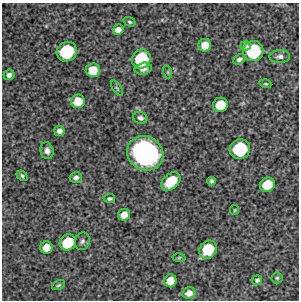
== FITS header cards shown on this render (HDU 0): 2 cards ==
NAXIS1  =                  297 /Length X axis
NAXIS2  =                  298 /Length Y axis

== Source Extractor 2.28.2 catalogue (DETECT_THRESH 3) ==
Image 297 x 298 px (HDU 0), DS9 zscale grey, 1 PNG px = 1 image px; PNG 301 x 302 px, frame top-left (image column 1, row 298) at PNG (2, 3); each listed source drawn as its Kron ellipse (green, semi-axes under 4 px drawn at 4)
Background 5330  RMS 260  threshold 768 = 3 sigma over >= 5 px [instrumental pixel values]
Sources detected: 40; all 40 listed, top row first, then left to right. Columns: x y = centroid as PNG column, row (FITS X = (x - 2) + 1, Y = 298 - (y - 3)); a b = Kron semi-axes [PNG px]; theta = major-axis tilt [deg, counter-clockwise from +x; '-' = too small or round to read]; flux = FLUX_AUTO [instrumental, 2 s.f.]
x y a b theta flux
130 22 6 4 -19 2.9e+04
118 30 5 5 - 1.2e+05
205 45 6 6 - 2.3e+05
245 46 5 5 - 5.4e+04
253 51 10 10 - 1.1e+06
67 52 10 9 - 1.1e+06
280 57 10 6 2 6.0e+04
141 59 10 9 - 9.7e+05
239 59 7 4 27 5.0e+04
143 69 8 6 13 8.6e+04
93 70 7 7 - 3.5e+05
168 72 6 4 -72 2.0e+04
9 75 5 5 - 6.8e+04
265 84 6 3 -18 2.0e+04
117 88 9 3 -56 2.6e+04
78 101 7 6 - 3.4e+05
220 105 7 7 - 4.4e+05
140 118 7 5 -18 5.5e+04
59 131 5 5 - 8.8e+04
240 149 10 9 - 1.1e+06
47 151 8 6 -80 8.1e+04
145 153 19 16 -33 3.7e+06
22 176 6 4 -40 3.0e+04
76 178 6 5 - 6.7e+04
171 181 11 7 42 4.2e+05
212 181 4 4 - 3.7e+04
267 185 8 7 - 4.7e+05
109 198 6 4 5 3.2e+04
235 210 5 4 - 1.9e+04
124 215 6 5 - 1.9e+05
82 241 9 7 73 5.3e+04
68 242 9 7 39 6.2e+05
46 247 6 6 - 2.3e+05
208 250 10 8 49 6.8e+05
179 258 6 4 1 2.0e+04
277 278 5 5 - 2.9e+04
257 280 5 4 - 3.7e+04
170 281 6 6 - 2.5e+05
58 285 7 4 27 2.8e+04
189 293 6 5 - 1.3e+05